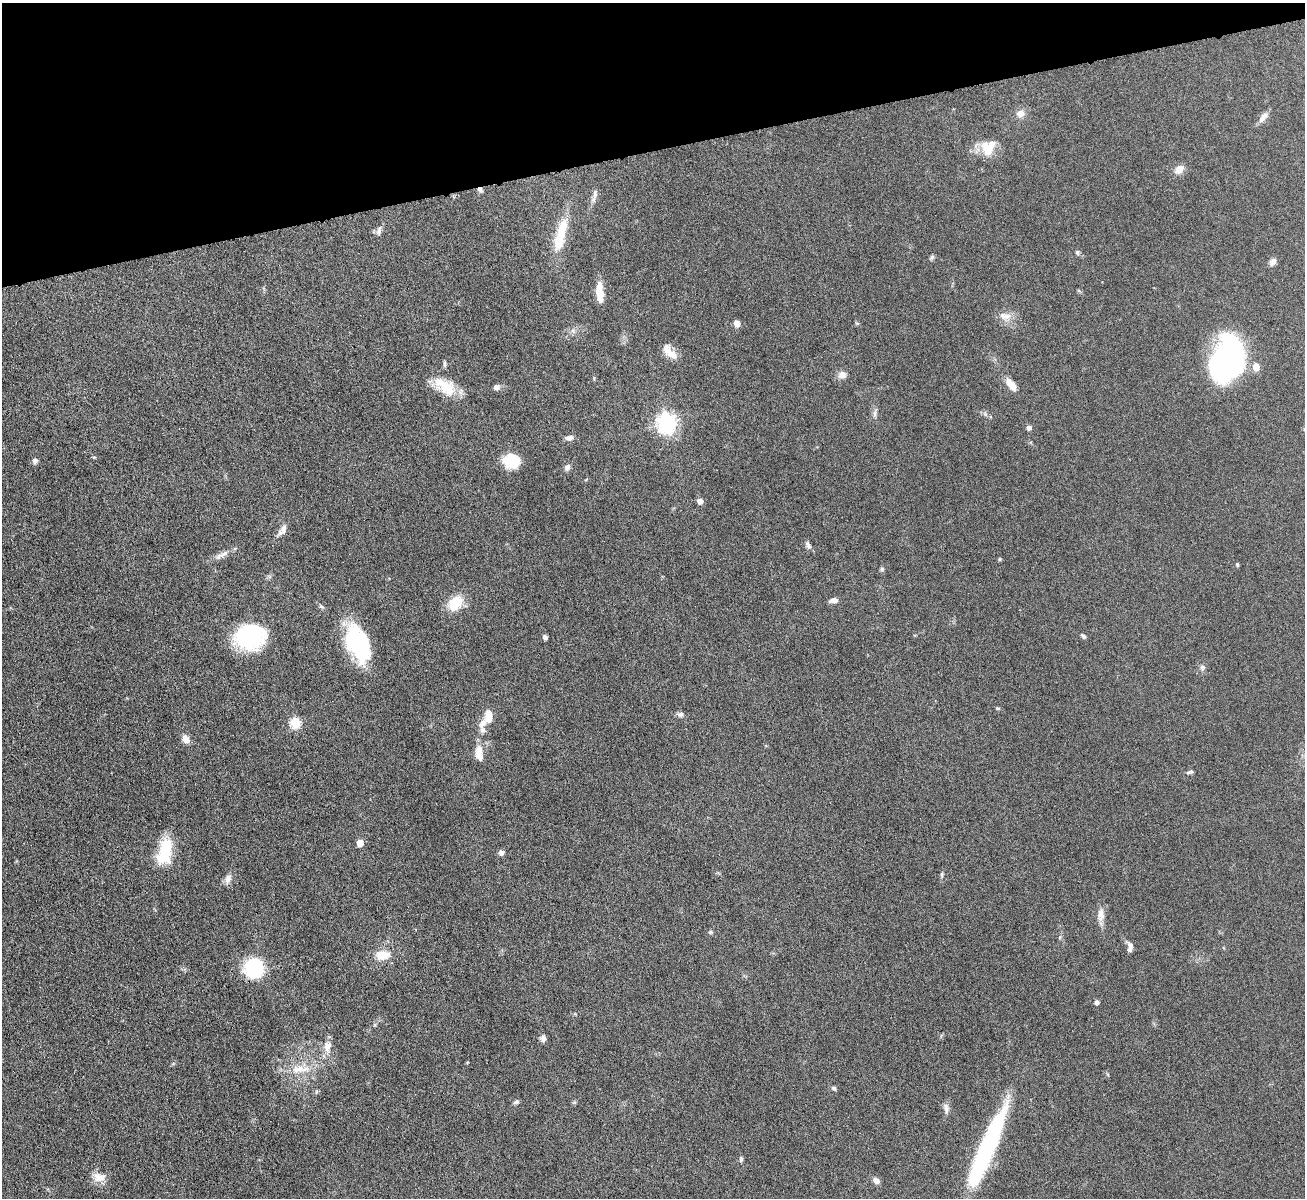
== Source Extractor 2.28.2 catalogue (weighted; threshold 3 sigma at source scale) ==
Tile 3 of 4 x 4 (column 3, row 1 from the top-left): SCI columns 2611-3913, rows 3735-4930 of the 5217 x 5200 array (HDU 1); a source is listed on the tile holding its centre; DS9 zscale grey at full resolution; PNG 1307 x 1200 px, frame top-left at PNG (2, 3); no overlay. Shown black and unused: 12% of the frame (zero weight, under 4 of 8 exposures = <1% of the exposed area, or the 3 px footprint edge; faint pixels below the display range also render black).
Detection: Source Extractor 2.28.2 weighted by HDU 2 'WHT'; one run over the whole footprint, this tile lists its part. Background 0.0478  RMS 0.0044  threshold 0.018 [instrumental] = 3 sigma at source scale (4.09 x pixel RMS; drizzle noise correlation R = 1.36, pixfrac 0.8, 0.05/0.05 arcsec/px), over >= 5 px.
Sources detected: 81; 2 inside a brighter object's white glare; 1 cosmic-ray / hot-pixel residue — not listed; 6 inside a brighter listed object's ellipse — not listed separately; the other 72 listed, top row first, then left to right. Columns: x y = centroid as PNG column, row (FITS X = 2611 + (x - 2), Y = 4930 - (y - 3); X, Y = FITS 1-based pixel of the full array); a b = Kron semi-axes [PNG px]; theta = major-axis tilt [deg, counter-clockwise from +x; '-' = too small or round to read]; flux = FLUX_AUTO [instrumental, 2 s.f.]
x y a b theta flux
1020 114 10 9 - 2.7
1263 117 16 7 49 2.6
988 150 19 14 53 6.6
1179 170 12 9 42 3.5
595 194 16 6 83 1.9
562 229 34 13 71 12
379 231 14 6 75 1.6
1077 252 7 5 -77 0.72
932 257 10 4 45 0.73
1273 262 10 7 67 1.8
599 292 21 7 -85 7
1005 316 18 9 -6 3.7
737 323 5 4 - 4.8
573 330 7 5 45 1.1
669 352 23 10 -46 5.1
1227 357 45 28 78 88
445 364 9 3 -90 0.72
1256 367 5 5 - 7.1
842 375 10 9 - 2.4
1011 385 16 8 -55 4.3
447 387 26 20 -36 11
496 387 8 7 - 1.4
875 413 11 4 85 1.2
667 423 8 7 - 190
1029 427 6 5 - 1.3
569 438 9 6 7 1.9
35 461 7 7 - 1.1
511 461 17 14 -18 11
567 467 8 6 64 1.7
700 501 5 4 - 3.6
282 530 17 8 55 2.6
808 545 11 6 -66 1.3
219 556 12 7 37 2.1
999 559 4 4 - 0.52
1237 564 4 3 - 0.63
882 569 6 6 - 0.65
833 600 9 5 7 2
455 603 18 13 48 10
1083 636 7 5 -46 0.91
250 637 31 25 9 37
545 637 5 4 - 1.4
358 644 40 20 -69 34
1202 667 8 7 - 1.1
997 708 6 4 -10 0.48
680 714 8 7 - 1.3
488 716 14 8 -90 5.3
295 723 6 5 - 27
483 730 10 8 -54 1.6
186 739 9 7 -56 3.5
479 755 16 9 -78 4.7
1190 772 8 4 17 0.9
360 843 5 5 - 6.6
165 851 28 13 76 19
501 853 7 6 - 1.6
942 875 8 4 83 0.67
228 879 14 8 70 2.3
1101 915 17 9 89 3.5
711 932 6 5 - 0.62
1130 947 13 6 -87 1.9
383 955 20 12 4 6.2
254 968 14 14 - 39
1097 1002 4 4 - 1.4
543 1038 8 7 - 1.5
327 1046 18 10 86 3.8
300 1069 34 10 2 7.9
834 1088 6 5 - 0.78
516 1102 7 6 - 0.83
946 1108 13 6 -82 1.8
987 1148 87 16 70 52
741 1159 7 4 90 0.8
99 1177 18 12 -12 4.2
876 1180 8 6 -36 2